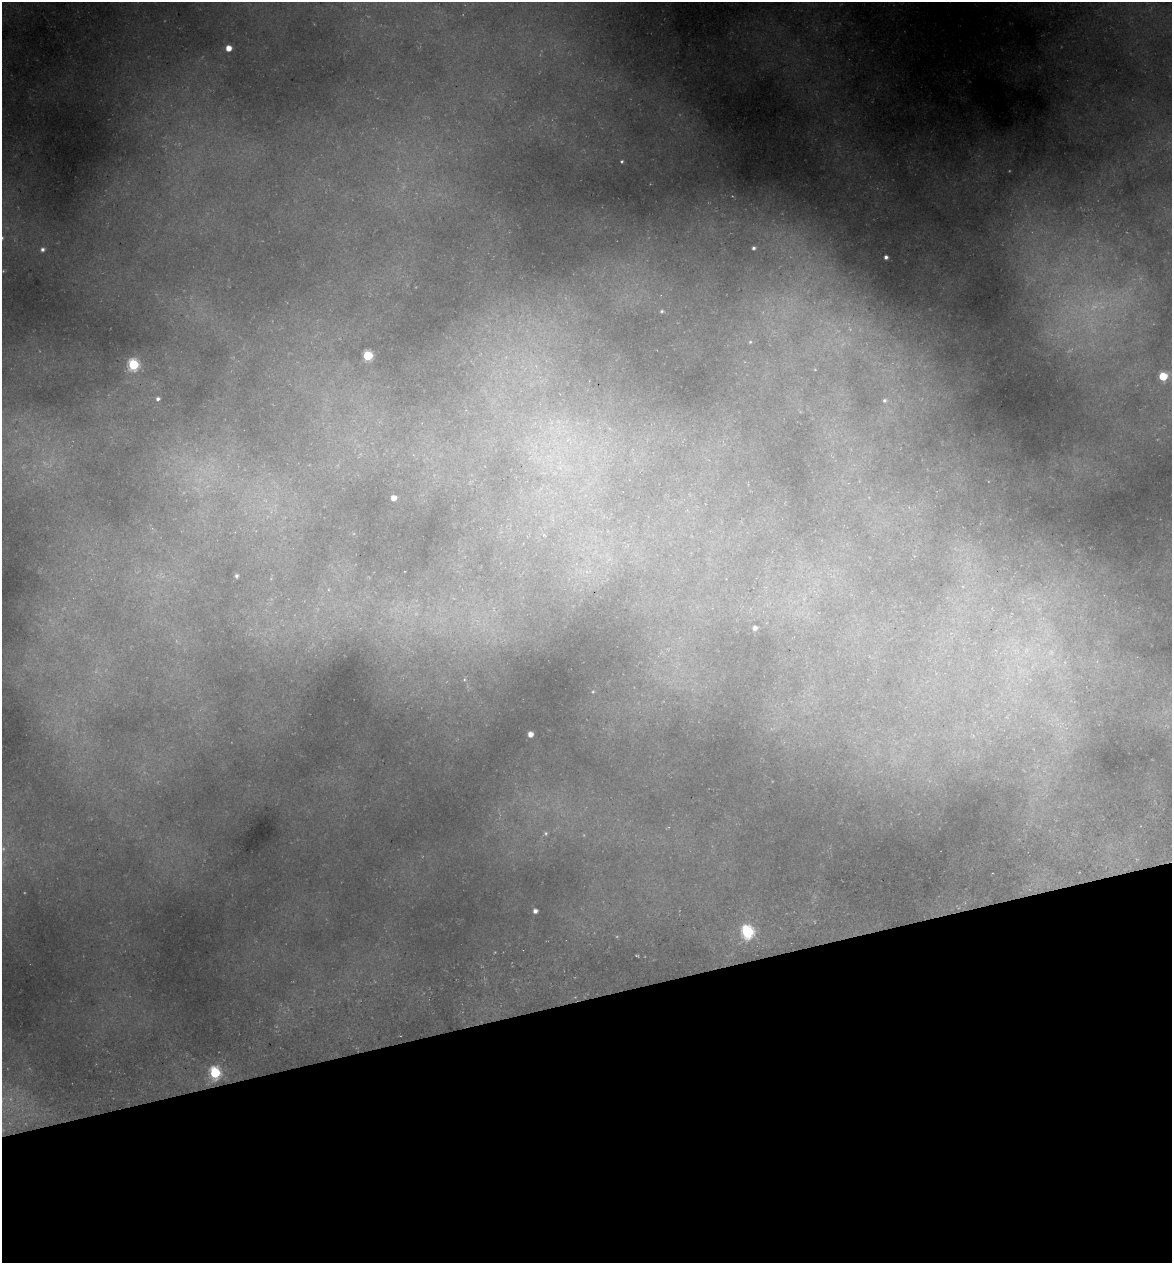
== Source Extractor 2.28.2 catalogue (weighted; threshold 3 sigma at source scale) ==
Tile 14 of 4 x 4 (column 2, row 4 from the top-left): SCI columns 1315-2484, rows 75-1335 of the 4922 x 5194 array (HDU 1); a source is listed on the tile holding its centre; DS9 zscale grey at full resolution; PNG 1174 x 1265 px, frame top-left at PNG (2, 2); no overlay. Shown black and unused: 21% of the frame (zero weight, under 3 of 5 exposures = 5% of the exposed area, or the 3 px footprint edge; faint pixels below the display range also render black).
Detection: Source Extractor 2.28.2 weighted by HDU 2 'WHT'; one run over the whole footprint, this tile lists its part. Background 0.224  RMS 0.0099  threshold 0.0444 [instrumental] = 3 sigma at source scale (4.5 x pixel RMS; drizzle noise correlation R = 1.50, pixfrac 1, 0.0396/0.0396 arcsec/px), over >= 5 px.
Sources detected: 24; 3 too faint to see at this stretch — not listed; the other 21 listed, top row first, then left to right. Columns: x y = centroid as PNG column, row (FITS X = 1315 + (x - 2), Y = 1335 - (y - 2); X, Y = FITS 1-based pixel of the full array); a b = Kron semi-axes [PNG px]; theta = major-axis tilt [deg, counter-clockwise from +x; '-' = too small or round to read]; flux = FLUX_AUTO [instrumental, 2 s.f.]
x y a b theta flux
228 48 5 5 - 12
622 161 3 3 - 1.2
754 248 4 4 - 2.3
42 249 6 5 - 3.4
886 257 4 4 - 3.3
662 311 5 4 - 1.5
750 342 5 5 - 1.3
368 356 5 5 - 71
133 364 6 6 - 120
1163 376 5 5 - 47
158 399 4 4 - 2.5
884 400 5 4 - 1.6
394 498 4 4 - 8.8
236 576 4 3 - 2.2
755 628 4 4 - 3.6
593 692 5 5 - 1.3
530 734 5 4 - 8
546 833 6 5 - 1.5
535 911 4 4 - 4.6
747 932 7 6 - 150
215 1073 6 6 - 110